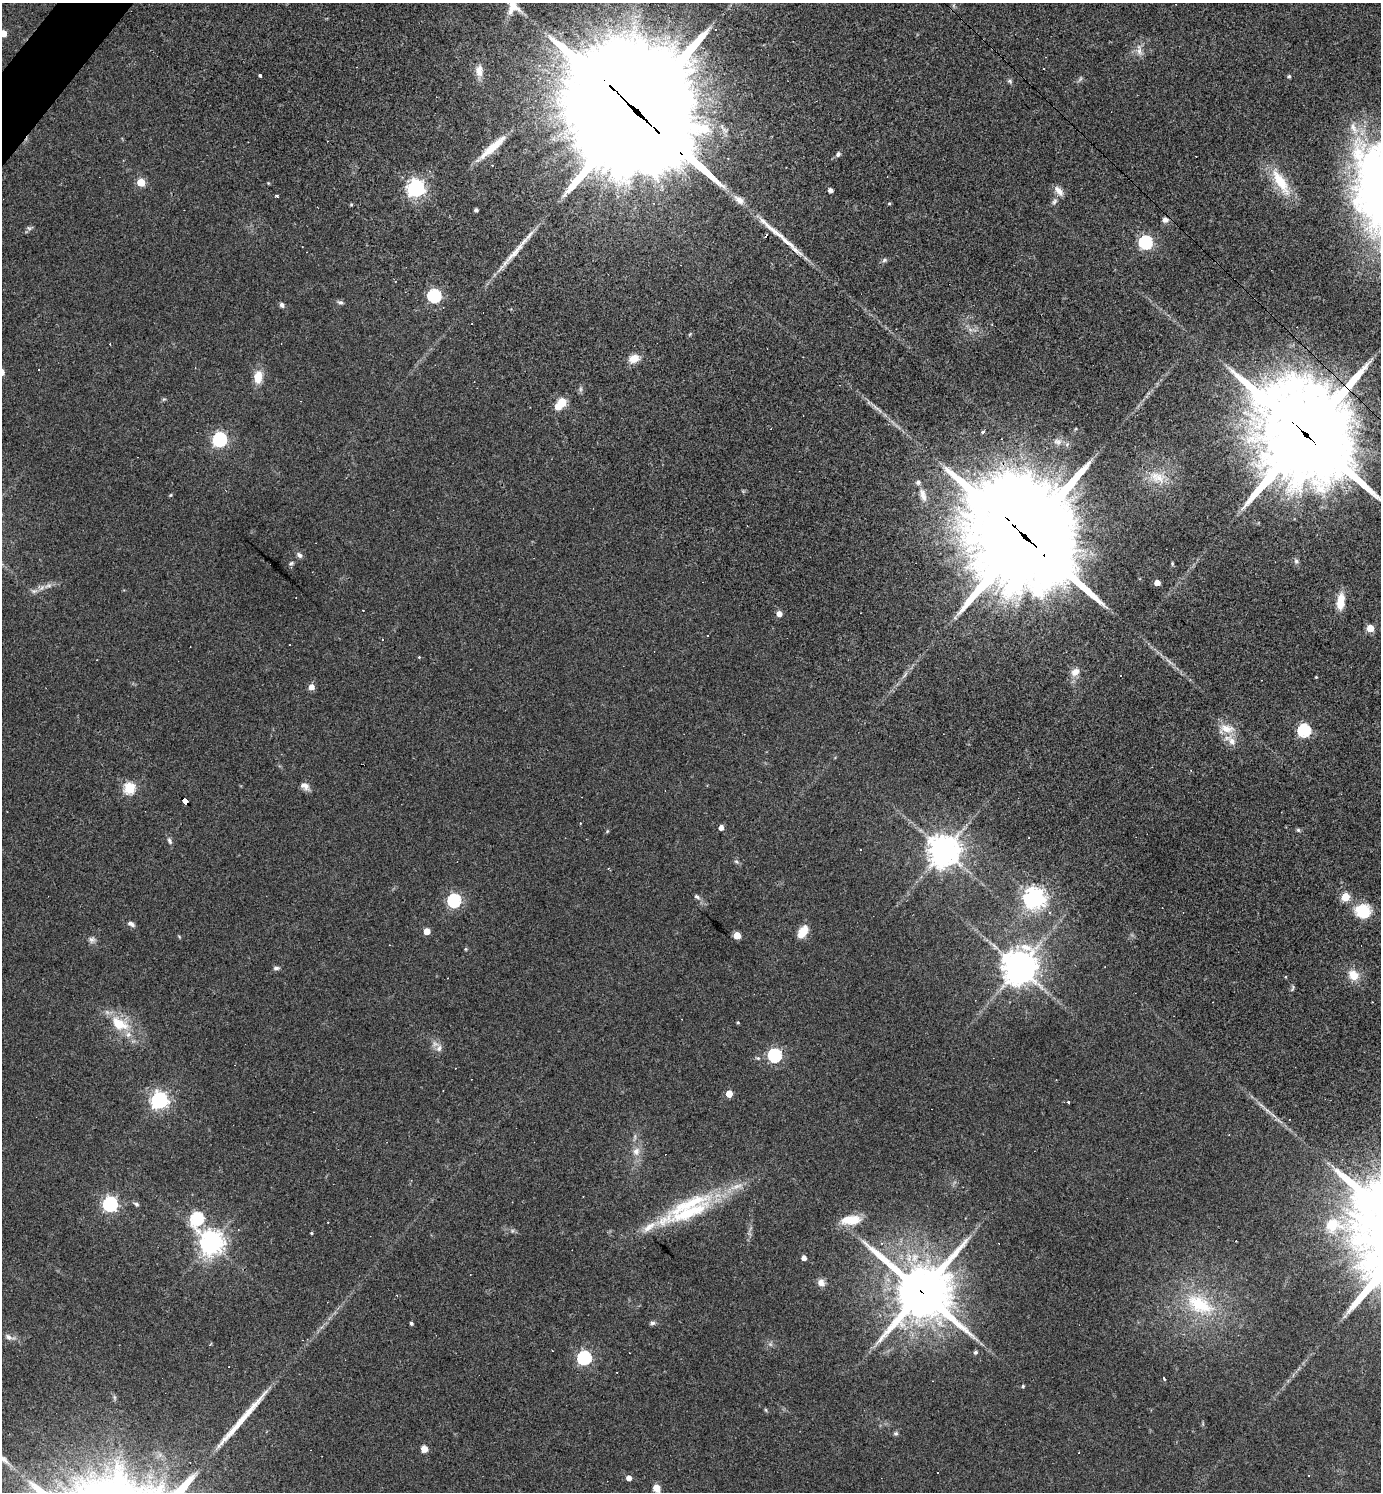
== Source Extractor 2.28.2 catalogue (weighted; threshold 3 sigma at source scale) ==
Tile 11 of 4 x 4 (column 3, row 3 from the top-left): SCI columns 2911-4289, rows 1491-2980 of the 5962 x 5960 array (HDU 1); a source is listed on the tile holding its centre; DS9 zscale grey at full resolution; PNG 1383 x 1494 px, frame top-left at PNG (2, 3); no overlay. Shown black and unused: <1% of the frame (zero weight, under 3 of 4 exposures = <1% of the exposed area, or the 3 px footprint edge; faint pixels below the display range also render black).
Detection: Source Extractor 2.28.2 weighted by HDU 2 'WHT'; one run over the whole footprint, this tile lists its part. Background 0.0419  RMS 0.0048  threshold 0.0218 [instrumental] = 3 sigma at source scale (4.5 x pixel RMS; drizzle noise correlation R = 1.50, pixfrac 1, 0.05/0.05 arcsec/px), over >= 5 px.
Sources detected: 148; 1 too faint to see at this stretch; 1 inside a brighter object's white glare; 10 cosmic-ray / hot-pixel residue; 4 long thin detections or spike segments (spike, bleed or trail) — not listed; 6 inside a brighter listed object's ellipse — not listed separately; the other 126 listed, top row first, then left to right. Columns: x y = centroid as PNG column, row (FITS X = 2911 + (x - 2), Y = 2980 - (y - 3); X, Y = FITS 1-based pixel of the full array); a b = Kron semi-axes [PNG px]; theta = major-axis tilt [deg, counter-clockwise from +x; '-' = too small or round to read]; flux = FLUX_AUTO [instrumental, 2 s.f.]
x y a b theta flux
512 5 25 16 -56 9.3
715 29 3 3 - 1.8
3 33 5 5 - 9.2
1139 50 19 6 -81 3
479 71 16 9 -88 4.3
260 76 3 3 - 2.3
1289 76 5 4 - 0.82
1080 79 8 4 53 0.87
1010 81 7 5 -5 0.88
637 112 65 35 -45 24000
492 148 41 7 41 10
838 154 5 5 - 1.4
429 171 4 3 - 0.43
141 182 5 5 - 16
1280 182 43 13 -59 16
416 188 7 7 - 200
1376 188 95 43 -84 240
830 190 4 4 - 2.1
1059 191 15 7 -49 3.3
277 196 3 3 - 1.1
739 199 13 8 -42 3.7
1054 202 10 6 65 1.7
889 203 4 4 - 0.52
351 204 5 4 - 0.51
476 210 4 3 - 1.3
29 228 7 5 -42 1
1146 242 6 6 - 85
884 260 7 5 24 0.99
434 295 6 6 - 80
340 302 8 5 -23 1.1
282 305 6 5 - 1.4
690 334 6 3 71 0.49
110 344 3 2 - 0.32
634 358 13 10 23 5.2
258 377 15 9 84 7.1
580 389 7 4 90 0.98
164 399 6 4 18 0.64
562 402 5 5 - 21
878 409 20 4 -41 3
983 432 4 3 - 0.91
1305 434 40 33 -51 6600
220 439 6 6 - 100
1159 478 18 14 -37 8.3
170 495 5 4 - 0.51
923 495 18 8 -72 3.9
1025 536 42 32 -48 11000
299 555 9 6 -42 1.5
1296 561 7 6 - 1.2
291 563 7 4 22 0.84
1172 564 6 3 90 0.55
1157 583 4 4 - 5
48 586 13 5 13 2.5
34 591 10 6 8 1.8
1340 602 18 9 84 8.5
363 610 3 2 - 0.41
779 614 5 5 - 3.7
1370 628 5 5 - 14
419 657 3 3 - 0.39
1169 662 16 3 -43 2.1
1075 672 12 9 41 3.9
905 674 11 4 57 1.5
1316 677 3 2 - 0.4
311 687 5 5 - 4.5
1226 729 23 13 0 7.7
1304 730 6 6 - 71
305 786 12 8 -32 2.8
129 788 6 5 - 43
185 801 6 4 -48 59
721 827 4 4 - 3.3
1298 830 5 5 - 0.78
607 831 5 4 - 0.55
169 841 10 5 -63 1.3
944 850 10 10 - 740
736 861 7 5 -51 0.96
608 868 4 3 - 0.42
697 897 9 5 -32 1.2
1345 897 5 5 - 20
1034 898 7 7 - 340
454 900 6 6 - 78
1363 910 13 12 - 20
131 924 10 6 -29 1.7
427 931 5 5 - 7.4
803 932 15 8 57 6.8
737 935 5 5 - 11
92 940 9 8 - 1.8
465 949 5 3 - 0.49
1019 967 11 11 - 810
276 968 8 5 13 1.2
1353 975 13 11 -38 6.8
1292 988 10 4 84 0.82
738 1022 4 4 - 0.53
119 1024 29 17 -28 16
439 1048 10 7 63 2.3
775 1055 6 6 - 79
758 1058 6 5 - 0.89
729 1094 5 4 - 8
159 1100 7 6 - 180
1068 1103 3 3 - 11
1267 1111 10 4 -35 1.5
636 1151 11 10 - 3.6
110 1204 6 6 - 120
136 1204 6 5 - 1.2
689 1213 94 16 21 38
197 1218 8 6 85 65
851 1220 27 12 6 10
1333 1225 26 19 -3 17
311 1233 3 3 - 0.52
1236 1241 2 2 - 0.45
211 1243 8 7 - 460
804 1258 4 4 - 2.7
821 1283 9 8 - 2.9
921 1292 20 19 - 2600
1199 1304 45 25 -29 33
411 1323 4 4 - 0.97
652 1323 7 6 - 1.2
9 1337 15 7 -20 2.6
976 1339 12 3 -31 1.5
975 1352 4 4 - 1.1
584 1358 6 6 - 89
1164 1378 4 3 - 1.2
1023 1386 4 3 - 0.72
766 1410 6 3 -71 0.54
896 1433 6 5 - 0.87
424 1449 7 6 - 3.4
629 1478 4 4 - 3.2
657 1488 11 9 -68 3.6
Overlapping masked pixels (flux is a lower limit): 5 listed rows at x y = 637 112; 1305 434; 1025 536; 185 801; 921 1292
Isophote crosses this tile's border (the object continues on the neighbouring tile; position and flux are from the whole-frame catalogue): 6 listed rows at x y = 512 5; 3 33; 637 112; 1376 188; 1305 434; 657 1488